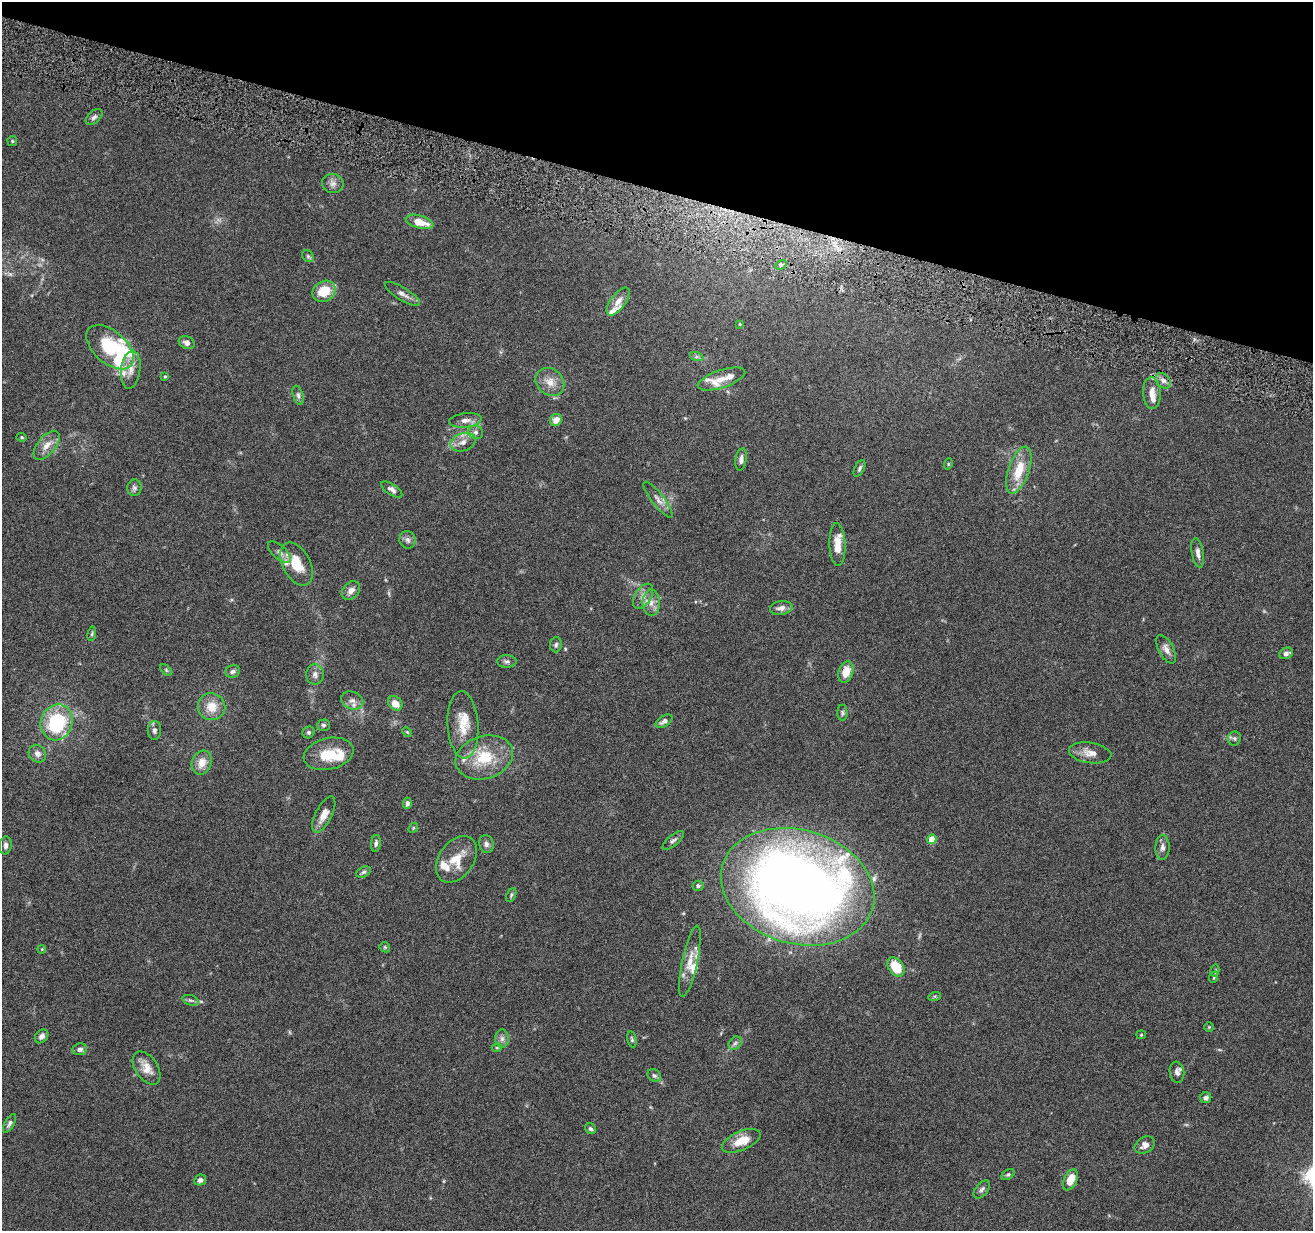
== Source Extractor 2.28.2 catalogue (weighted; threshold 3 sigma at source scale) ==
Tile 2 of 4 x 4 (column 2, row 1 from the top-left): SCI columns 1314-2624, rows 3941-5169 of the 5245 x 5297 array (HDU 1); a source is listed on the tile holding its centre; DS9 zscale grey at full resolution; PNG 1315 x 1233 px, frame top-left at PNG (2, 2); each listed source drawn as its Kron ellipse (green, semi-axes under 4 px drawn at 4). Shown black and unused: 15% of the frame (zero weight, under 4 of 8 exposures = <1% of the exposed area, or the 3 px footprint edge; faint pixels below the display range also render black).
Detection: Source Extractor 2.28.2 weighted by HDU 2 'WHT'; one run over the whole footprint, this tile lists its part. Background 0.0769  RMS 0.0044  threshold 0.0181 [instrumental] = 3 sigma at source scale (4.09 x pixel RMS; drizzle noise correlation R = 1.36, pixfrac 0.8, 0.05/0.05 arcsec/px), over >= 5 px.
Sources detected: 125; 2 too faint to see at this stretch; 1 inside a brighter object's white glare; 1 cosmic-ray / hot-pixel residue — neither listed nor drawn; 11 inside a brighter listed object's ellipse — not listed separately; the other 110 listed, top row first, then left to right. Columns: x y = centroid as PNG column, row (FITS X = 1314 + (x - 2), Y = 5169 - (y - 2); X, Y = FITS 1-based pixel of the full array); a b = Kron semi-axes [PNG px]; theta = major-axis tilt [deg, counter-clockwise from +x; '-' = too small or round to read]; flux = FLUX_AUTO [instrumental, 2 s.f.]
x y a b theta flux
94 117 10 6 44 1.2
12 141 5 4 - 0.5
333 183 10 9 - 2.1
420 222 14 6 -16 6.8
308 256 6 5 - 0.68
781 265 6 4 29 0.87
324 291 12 10 32 10
402 294 20 6 -32 2.3
618 301 16 7 53 3.4
740 324 3 3 - 0.33
187 343 8 6 -23 1.9
110 347 28 16 -41 42
697 357 7 4 -18 0.79
131 370 19 9 83 4.4
165 376 4 3 - 0.45
721 379 25 8 18 6.1
1163 381 8 6 -45 1.8
550 382 15 13 -42 4.4
1152 393 16 9 -86 4
298 395 10 5 -74 1.1
465 420 16 7 6 2.6
556 420 6 5 - 3.4
476 432 7 6 - 1.2
22 437 5 4 - 0.53
463 442 13 9 19 2.9
47 445 17 9 51 4
741 459 11 5 81 1.6
948 464 6 3 72 0.41
860 468 9 5 64 0.96
1019 470 24 10 71 11
134 488 8 7 - 1.2
392 489 12 5 -33 1.5
658 500 22 6 -52 2.5
408 540 9 8 - 1.4
837 544 21 8 -88 5.5
279 552 14 6 -42 2
1198 553 15 6 -81 2
296 564 23 13 -62 9.9
351 591 10 7 47 2.4
643 596 14 8 58 2.9
651 603 13 8 -89 3.2
781 608 11 7 8 2.2
92 634 7 3 82 0.59
556 645 7 5 84 0.85
1166 649 15 7 -62 2.5
1286 653 7 5 24 1.7
507 661 10 6 -2 1.3
166 670 7 4 -46 0.63
233 671 7 6 - 1.2
846 672 11 7 72 5.9
315 674 10 9 - 2.2
352 700 11 8 -22 2.2
395 703 8 6 -42 3.5
212 707 13 13 - 6.3
842 713 8 5 -88 0.79
664 721 9 5 32 1.6
57 722 18 16 70 31
323 725 6 5 - 0.9
463 725 34 15 -87 9.5
154 730 9 7 90 1.4
309 732 6 5 - 0.89
407 732 5 4 - 0.47
1234 738 7 6 - 0.91
1090 753 21 10 -8 4.1
37 754 9 8 - 2.1
329 754 25 15 13 11
484 757 29 21 17 16
202 763 12 9 71 4.6
407 803 5 4 - 1.5
324 814 20 8 63 4.3
413 828 5 4 - 0.51
932 839 5 4 - 8
673 840 13 5 40 1.2
376 843 8 5 81 1
486 844 9 7 -78 1.4
6 845 9 6 84 1.5
1162 847 12 7 87 1.8
456 859 26 17 55 9.5
363 872 8 5 26 0.82
698 886 5 5 - 0.86
798 887 78 57 -16 510
511 895 7 4 65 0.74
385 947 6 4 -46 0.54
42 949 4 3 - 0.34
690 961 36 7 78 6
896 967 10 7 -54 11
1215 970 6 4 78 0.55
1214 977 6 3 72 0.49
935 996 6 4 17 0.54
191 1000 8 5 -18 0.9
1209 1027 5 5 - 0.42
1141 1035 5 4 - 0.48
42 1036 8 6 48 1.6
502 1039 9 7 90 1.6
632 1039 8 4 -79 0.67
735 1043 7 5 45 0.99
497 1048 5 3 - 0.43
80 1049 7 6 - 1.4
147 1068 18 11 -57 4.7
1177 1072 10 7 -82 1.7
654 1076 7 6 - 0.98
1206 1098 5 5 - 1.2
9 1123 10 4 60 1.2
590 1129 6 5 - 0.85
741 1141 20 9 23 7.3
1145 1145 11 8 31 2.4
1008 1174 7 5 35 0.75
200 1180 6 5 - 1.4
1070 1180 11 6 65 5.8
982 1189 10 6 51 1.3